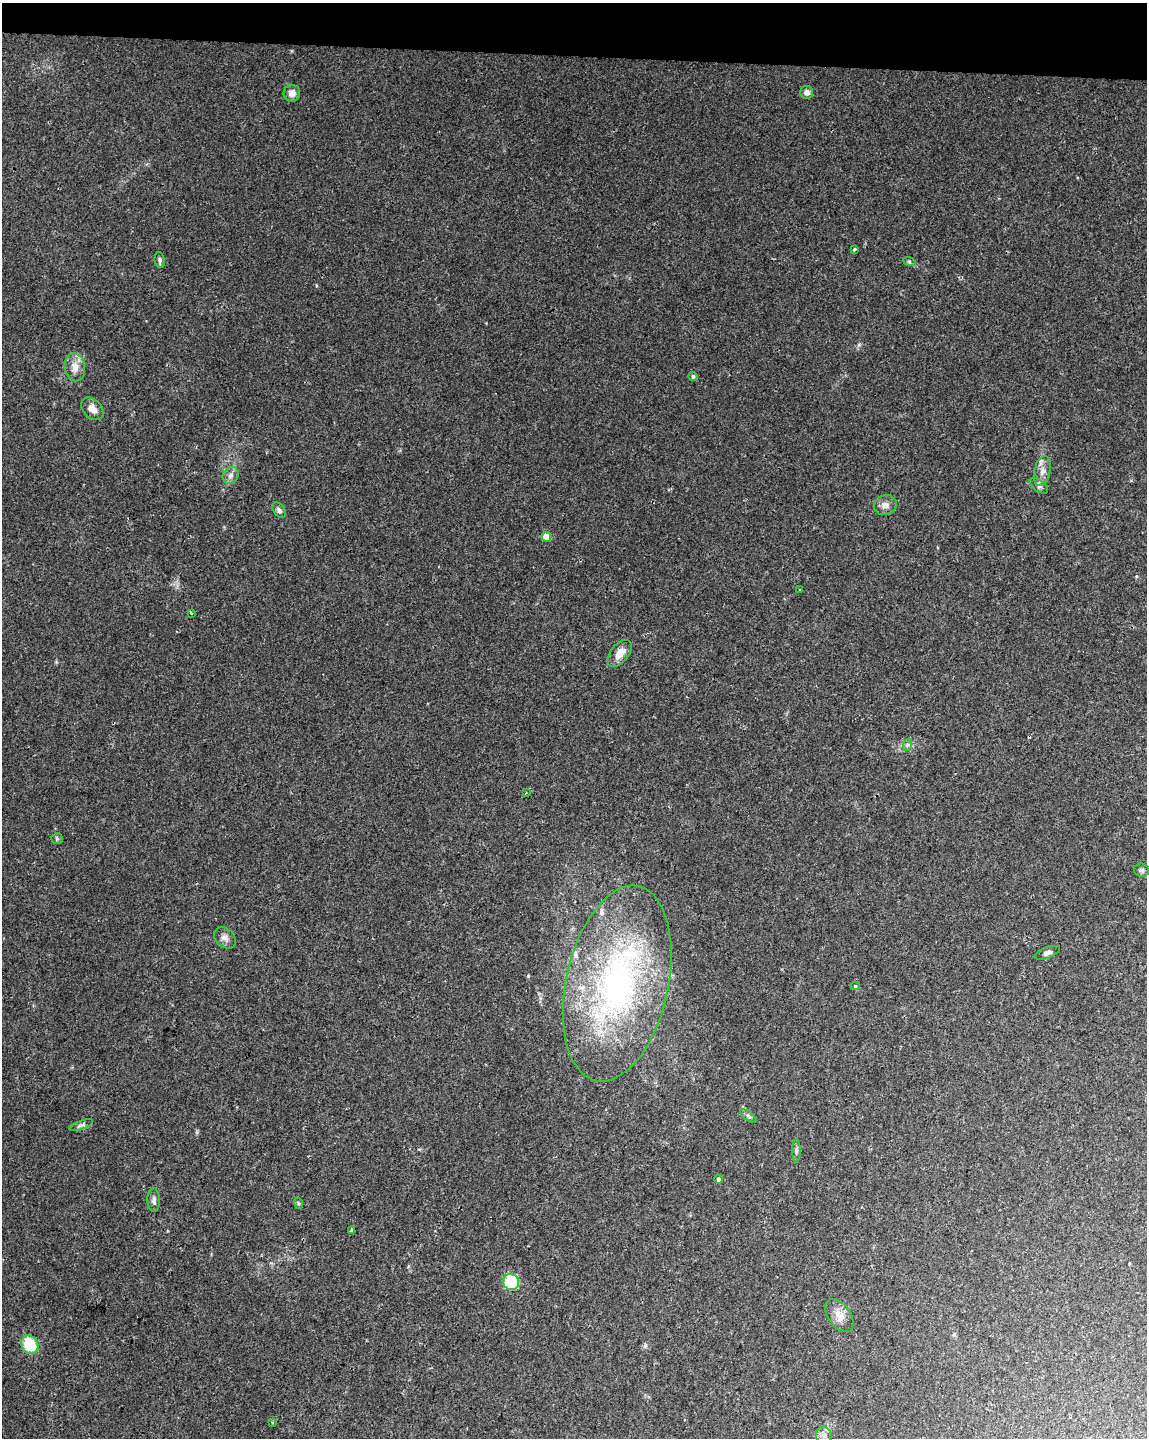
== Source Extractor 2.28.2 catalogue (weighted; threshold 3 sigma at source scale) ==
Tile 2 of 4 x 3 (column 2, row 1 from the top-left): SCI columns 1146-2290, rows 3098-4533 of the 4587 x 4817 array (HDU 1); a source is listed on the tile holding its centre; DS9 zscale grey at full resolution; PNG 1149 x 1440 px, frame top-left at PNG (2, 3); each listed source drawn as its Kron ellipse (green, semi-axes under 4 px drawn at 4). Shown black and unused: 4% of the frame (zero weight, under 2 of 3 exposures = <1% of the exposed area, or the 3 px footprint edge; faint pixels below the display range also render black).
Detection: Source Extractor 2.28.2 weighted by HDU 2 'WHT'; one run over the whole footprint, this tile lists its part. Background 0.0309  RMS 0.0044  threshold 0.0199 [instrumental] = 3 sigma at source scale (4.5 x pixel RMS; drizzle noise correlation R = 1.50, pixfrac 1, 0.0396/0.0396 arcsec/px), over >= 5 px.
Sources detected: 41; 1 cosmic-ray / hot-pixel residue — neither listed nor drawn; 3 inside a brighter listed object's ellipse — not listed separately; the other 37 listed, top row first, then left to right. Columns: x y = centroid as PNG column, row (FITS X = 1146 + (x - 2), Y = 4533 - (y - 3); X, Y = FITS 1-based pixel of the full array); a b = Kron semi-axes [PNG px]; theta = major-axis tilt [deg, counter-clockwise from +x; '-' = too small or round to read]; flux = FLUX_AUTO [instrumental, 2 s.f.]
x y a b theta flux
807 92 6 6 - 1.9
292 93 8 8 - 2.9
854 249 3 3 - 1.2
160 260 8 5 -82 1
909 261 6 4 -19 0.66
75 367 14 10 -80 4
693 376 4 4 - 0.94
92 409 13 9 -48 3.2
1042 471 15 8 78 3.2
231 475 8 7 - 1.9
1039 486 10 5 -36 1.2
885 505 11 9 22 2.4
279 510 8 5 -53 1.3
546 537 5 4 - 7.1
800 590 3 3 - 1.8
191 613 3 2 - 0.34
620 653 16 9 51 4.6
907 745 6 4 71 0.79
526 793 4 3 - 0.4
57 839 6 5 - 0.68
1142 870 7 6 - 1
225 938 12 9 -44 2.4
1047 953 13 5 21 1.5
617 984 99 51 78 120
855 986 5 4 - 0.78
748 1116 10 4 -34 0.81
81 1125 12 3 20 0.93
796 1151 12 4 90 1.2
718 1179 4 4 - 0.94
154 1200 12 6 -88 1.7
298 1203 6 3 -71 0.54
351 1231 4 3 - 1.2
511 1282 8 8 - 21
839 1316 19 11 -54 4.4
30 1345 9 8 - 18
272 1422 3 3 - 0.47
824 1436 9 8 - 2